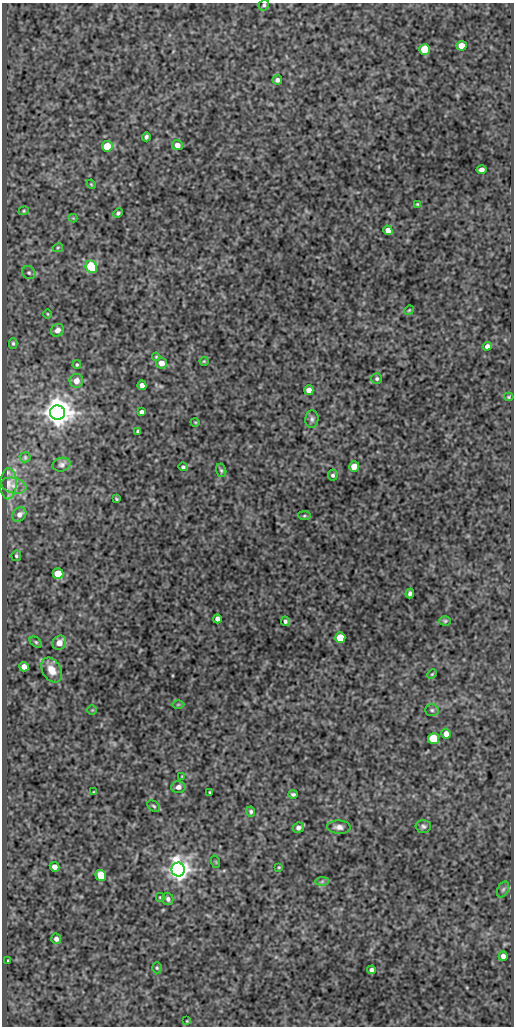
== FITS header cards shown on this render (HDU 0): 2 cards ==
NAXIS1  =                  512
NAXIS2  =                 1024

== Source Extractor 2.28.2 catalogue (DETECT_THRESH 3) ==
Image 512 x 1024 px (HDU 0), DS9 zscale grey, 1 PNG px = 1 image px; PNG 516 x 1028 px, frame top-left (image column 1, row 1024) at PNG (2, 3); each listed source drawn as its Kron ellipse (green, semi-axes under 4 px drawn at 4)
Background 92.3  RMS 0.52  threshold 1.55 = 3 sigma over >= 5 px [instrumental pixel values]
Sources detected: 89; all 89 listed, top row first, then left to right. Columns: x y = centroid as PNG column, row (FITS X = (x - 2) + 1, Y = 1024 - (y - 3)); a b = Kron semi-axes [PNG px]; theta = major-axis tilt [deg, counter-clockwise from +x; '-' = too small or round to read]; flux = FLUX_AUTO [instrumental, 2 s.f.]
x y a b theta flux
264 5 6 5 - 62
462 46 5 5 - 400
425 49 5 5 - 1300
277 80 5 4 - 110
146 137 4 4 - 82
177 145 5 5 - 250
107 146 5 5 - 970
482 170 5 4 - 160
91 184 5 4 - 36
418 204 4 3 - 44
24 211 5 4 - 42
118 213 5 4 - 68
73 218 4 4 - 30
388 230 5 4 - 270
58 248 5 4 - 40
91 267 6 5 - 2700
29 273 7 6 - 81
409 310 5 4 - 41
48 314 5 3 - 32
57 330 7 6 - 200
13 343 5 4 - 54
487 346 4 4 - 120
156 357 4 3 - 35
204 361 4 4 - 35
161 363 5 5 - 270
77 365 4 3 - 41
377 379 5 5 - 65
76 381 7 7 - 270
142 385 4 4 - 190
309 390 5 4 - 230
509 397 5 4 - 38
142 412 4 4 - 97
58 413 7 7 - 56000
312 419 9 6 85 110
195 422 4 3 - 28
138 431 4 3 - 42
25 457 5 5 - 43
62 465 9 6 13 110
183 467 4 4 - 64
354 467 5 5 - 460
221 470 7 5 -73 68
333 475 5 5 - 72
8 484 16 8 87 220
14 486 13 7 -14 190
116 499 3 3 - 42
19 514 8 6 49 150
304 516 6 4 -4 51
16 556 5 5 - 55
58 574 5 5 - 880
410 593 5 4 - 98
217 619 4 4 - 170
285 621 5 4 - 77
445 621 6 4 1 52
340 638 5 5 - 1100
36 642 7 4 -36 61
59 643 7 6 - 330
24 667 5 4 - 240
52 670 13 9 -59 480
432 674 5 3 - 37
178 705 6 4 1 44
92 710 5 4 - 37
432 710 7 5 -3 83
446 734 5 5 - 250
434 739 5 5 - 1900
182 776 3 3 - 27
178 787 7 6 - 140
94 792 3 3 - 31
210 792 3 2 - 32
293 794 4 3 - 65
154 806 7 5 -40 61
251 812 5 4 - 69
423 826 8 6 -2 85
339 827 12 6 -3 170
298 828 6 5 - 130
216 862 6 4 -72 32
55 867 5 4 - 210
279 867 3 3 - 33
178 870 7 6 - 29000
101 875 5 5 - 1100
322 881 7 4 1 63
503 889 8 5 62 80
160 897 4 3 - 40
168 899 6 5 - 110
56 939 5 5 - 130
503 956 4 4 - 150
8 961 3 3 - 51
157 968 5 4 - 51
371 970 4 4 - 110
187 1021 4 3 - 33
At the frame edge (FLAGS 8, measured only in part): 1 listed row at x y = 264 5